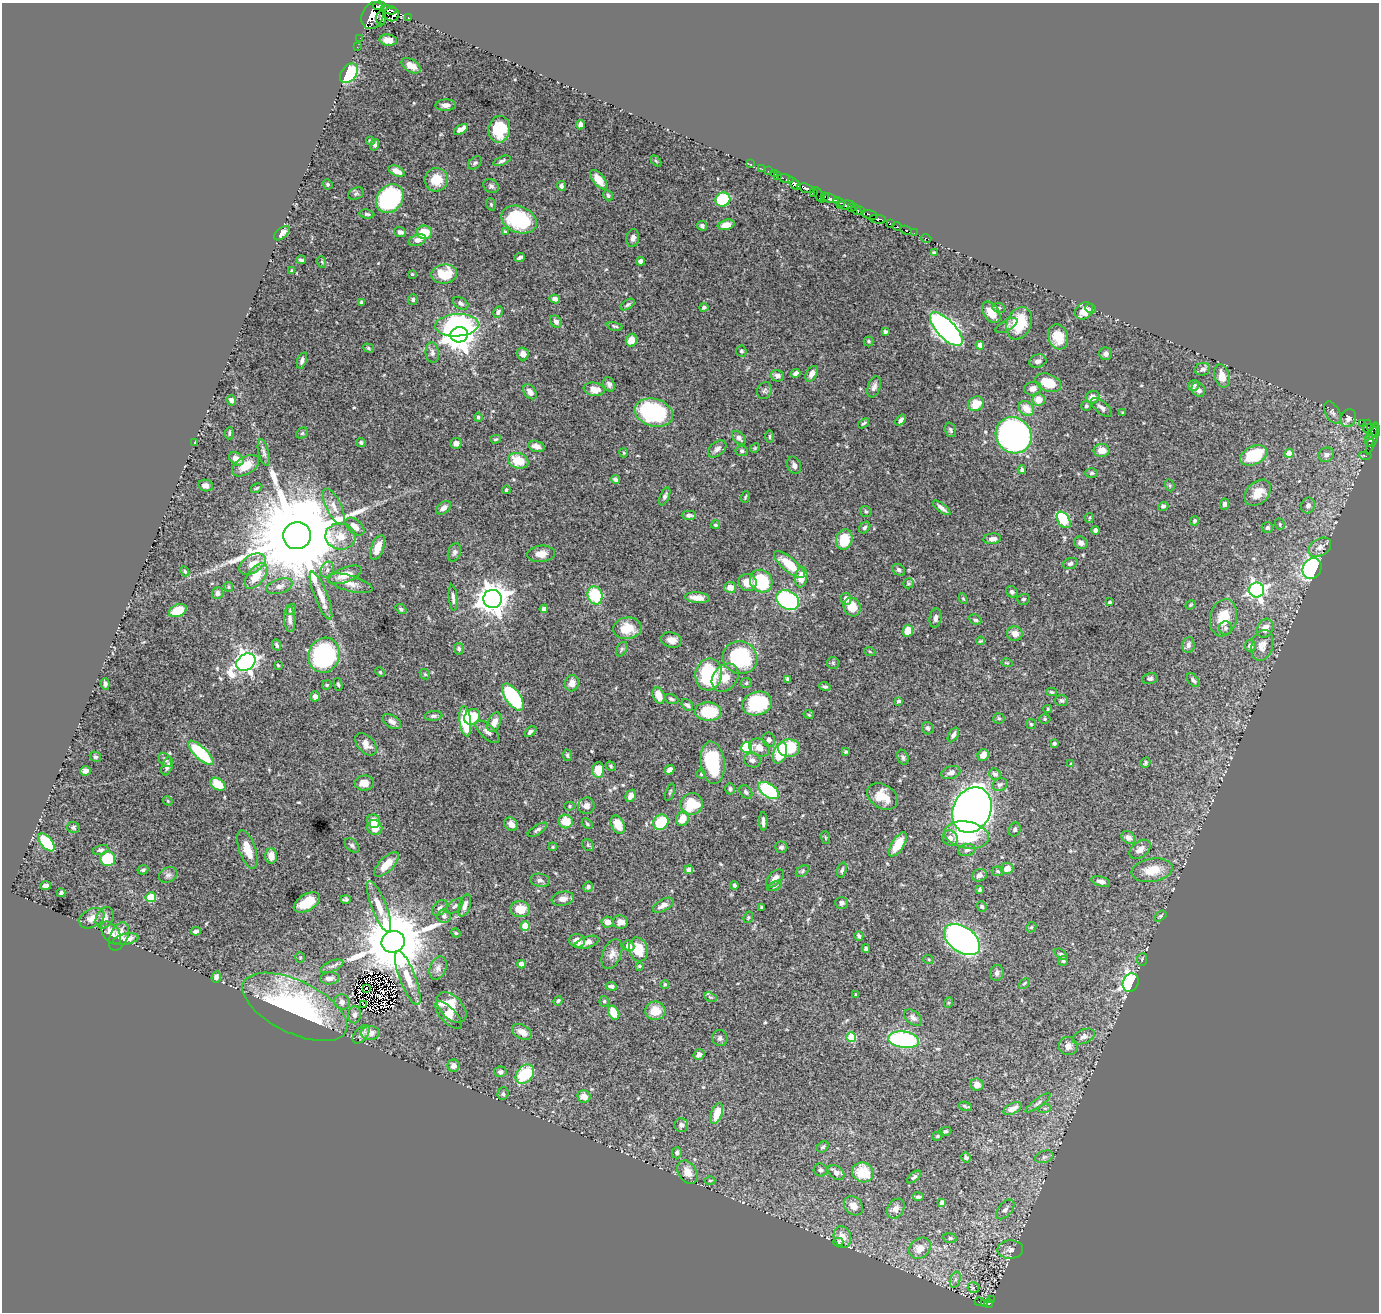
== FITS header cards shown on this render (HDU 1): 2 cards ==
NAXIS1  =                 1377
NAXIS2  =                 1310

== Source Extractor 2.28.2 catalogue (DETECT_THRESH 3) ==
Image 1377 x 1310 px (HDU 1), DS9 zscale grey, 1 PNG px = 1 image px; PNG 1381 x 1314 px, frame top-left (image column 1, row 1310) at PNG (2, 3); each listed source drawn as its Kron ellipse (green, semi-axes under 4 px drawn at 4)
Background 1.02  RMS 0.016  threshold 0.0467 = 3 sigma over >= 5 px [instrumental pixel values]
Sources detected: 539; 8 with non-positive FLUX_AUTO (blend fragments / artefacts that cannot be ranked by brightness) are neither listed nor drawn; of the other 531, the 500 brightest by FLUX_AUTO listed and drawn (31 fainter detections omitted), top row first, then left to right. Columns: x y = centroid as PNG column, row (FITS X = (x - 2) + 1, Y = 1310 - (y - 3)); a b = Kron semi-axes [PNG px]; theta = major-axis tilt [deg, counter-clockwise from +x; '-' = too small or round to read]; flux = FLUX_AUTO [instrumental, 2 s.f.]
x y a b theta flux
379 6 6 3 5 3500
389 10 8 3 -9 110
392 14 7 7 - 310
373 15 14 10 65 600
381 18 7 5 88 330
408 18 4 3 - 52
360 38 2 2 - 4.3
388 40 9 5 -7 6.5
357 47 2 2 - 4.8
411 66 10 6 -32 12
349 73 11 7 53 80
446 105 10 5 2 5.1
580 125 5 4 - 4.7
461 129 8 4 30 7.5
499 129 13 10 80 42
370 141 4 3 - 1.3
375 145 6 4 71 2.2
502 161 9 4 22 2.6
656 161 6 4 -45 1.2
475 163 8 5 44 2.2
751 164 2 2 - 12
762 169 2 2 - 10
397 171 8 5 -24 8.8
768 171 2 2 - 9.9
775 174 3 2 - 16
778 176 2 2 - 6.2
786 179 8 2 -11 1.3
436 180 12 11 - 22
599 180 12 5 -51 17
327 184 5 4 - 1.4
794 184 8 4 -46 480
491 186 8 6 -33 3.1
561 186 5 4 - 2.8
806 188 9 3 -15 270
814 192 4 2 - 7.9
356 193 8 5 24 2
608 195 5 4 - 2.3
819 195 8 3 -59 21
824 196 4 2 - 150
390 198 15 12 52 180
830 198 8 3 -18 420
723 199 7 7 - 62
839 202 6 3 -20 210
491 204 6 4 -71 1.4
846 205 9 3 6 270
851 207 4 3 - 89
856 210 6 3 -48 460
860 211 4 3 - 240
367 214 7 4 -8 2.1
870 215 8 3 -15 77
878 219 8 3 -4 160
519 220 18 13 -22 89
891 224 4 3 - 18
726 225 8 5 15 10
702 226 5 4 - 2.4
897 226 5 3 - 76
906 230 6 3 -27 34
400 232 6 5 - 3.5
425 232 7 7 - 26
505 232 3 3 - 1
282 233 9 5 40 6.8
914 233 2 2 - 10
633 238 9 6 76 4.6
926 238 5 3 - 15
417 240 9 5 20 5.8
934 253 4 3 - 1.9
520 258 5 3 - 2.4
301 260 5 3 - 2.2
641 261 4 4 - 5.4
322 262 6 3 -72 1
292 270 4 3 - 1.4
412 274 4 3 - 1.5
444 274 13 9 6 26
555 299 5 4 - 4.2
413 300 5 5 - 2
361 303 4 3 - 2
461 303 8 5 -31 3.3
628 305 8 4 32 2.4
704 307 4 4 - 1.9
999 308 6 5 - 1.8
1091 308 5 4 - 1.4
1084 311 10 8 38 14
498 312 6 4 61 2.3
991 312 12 7 -56 15
556 322 6 5 - 4.4
1019 323 17 12 68 30
457 325 22 11 3 160
615 326 8 4 -11 1.8
1006 326 12 5 28 3.3
946 329 22 9 -46 530
885 332 4 3 - 2.4
459 335 8 7 - 1800
1058 337 13 9 -73 20
631 340 6 5 - 14
869 341 5 5 - 1.6
980 345 4 4 - 11
368 348 6 4 -19 1.5
741 351 5 5 - 1.8
432 353 10 6 -84 4.2
523 354 6 5 - 6.8
1106 354 6 6 - 4.9
302 360 8 4 71 3.6
1038 361 9 6 14 4.8
1203 369 7 6 - 4.4
796 373 5 4 - 4.4
812 374 8 5 57 6.4
777 376 7 5 -17 4.9
1222 376 12 7 -75 13
1048 383 13 8 -22 26
609 384 7 5 -68 3.5
1194 386 6 5 - 3
874 387 11 6 70 4.7
594 389 10 6 -10 12
1033 389 9 6 14 5.5
1198 390 7 6 - 5.2
764 391 9 7 64 2.8
530 392 8 5 -51 5.6
1093 397 7 6 - 10
231 400 5 4 - 5.3
1039 400 6 6 - 14
976 404 8 7 - 19
1086 406 5 5 - 2.3
1102 407 13 6 -40 4.3
1026 409 8 6 -42 13
654 413 19 13 -15 150
1122 413 3 3 - 1.1
1332 413 12 7 -61 3.7
478 417 4 4 - 2.2
1348 418 9 7 67 5.7
901 420 6 4 51 4.2
864 423 6 3 35 1.6
1363 423 4 2 - 32
1367 426 6 3 78 130
1371 427 3 2 - 23
950 430 7 5 -72 2.4
1376 430 8 3 -88 420
229 433 6 3 85 1.5
302 433 6 5 - 1.7
1372 433 7 4 56 50
1014 435 19 17 -48 390
769 437 6 3 89 1.4
739 438 8 5 -44 4
496 439 5 4 - 1.7
1372 439 16 3 73 46
1369 440 6 3 -89 39
361 442 4 4 - 2.6
195 443 4 3 - 2.4
456 443 6 5 - 4.8
536 446 8 5 -17 6.2
755 448 5 4 - 1.2
717 449 10 7 39 4.9
1102 450 8 6 -2 11
742 451 6 5 - 2.1
264 452 14 5 -77 3.8
624 453 4 4 - 1.1
1289 453 4 4 - 12
1254 455 14 9 25 56
1326 455 8 7 - 4.2
1365 456 6 3 -8 1.6
236 459 8 6 -35 8.2
518 461 10 7 -17 26
794 465 9 6 -67 4.3
246 466 15 9 31 16
1022 470 4 3 - 2.1
1092 473 6 4 1 1.8
615 479 4 4 - 3.2
1170 485 6 4 -70 1.3
206 486 7 5 -13 5.3
256 488 6 4 28 1.4
506 490 4 4 - 1.7
1258 493 15 10 44 15
665 496 9 4 68 2.8
745 497 6 3 69 1.2
1225 504 5 4 - 3.2
1308 505 8 7 - 3.9
1163 506 5 4 - 1.9
334 507 20 7 -65 9.8
444 508 8 5 38 5.7
942 508 10 4 -37 4.7
866 512 6 5 - 2
689 515 7 4 -1 3.4
1089 518 5 4 - 1.3
1064 520 9 5 -56 61
1195 521 5 4 - 2.4
1280 524 6 4 -71 1.6
715 525 5 4 - 1.6
355 526 11 6 -40 9.1
1267 527 5 5 - 3
865 528 6 5 - 2.3
1095 530 4 4 - 3.7
297 536 14 13 - 29000
340 536 15 13 -7 16
992 539 9 5 6 5.5
844 540 10 8 74 31
1081 543 7 6 - 4.3
378 547 13 6 68 14
1320 547 12 8 31 7
454 552 9 6 72 3.4
541 554 14 8 6 8.4
1070 563 7 5 21 2.9
252 564 14 8 32 14
789 564 19 7 -40 29
1312 568 11 9 59 180
327 570 8 6 68 3.6
899 570 7 5 -34 3
185 571 5 4 - 1.4
345 575 17 7 20 12
256 576 15 8 52 24
801 577 10 6 82 18
761 581 12 10 -44 71
350 583 23 7 -15 11
748 583 9 8 - 13
908 583 5 5 - 1.6
279 586 14 7 16 5.8
228 587 5 4 - 1.5
730 587 6 5 - 11
1257 590 7 7 - 340
1012 592 6 5 - 2.4
218 593 6 5 - 3.9
595 595 9 7 -74 60
321 596 25 6 -68 13
453 598 13 3 -85 3.8
697 598 12 5 -5 9.8
493 599 9 9 - 1600
846 599 6 5 - 6.6
963 599 5 4 - 1.4
1023 599 6 5 - 1.9
788 600 12 9 -28 160
1110 602 3 3 - 2
1190 605 5 4 - 1.2
852 607 9 8 - 19
401 609 6 4 -39 1.9
544 609 4 4 - 4.4
291 610 6 4 53 1.6
178 611 9 6 23 28
935 618 9 6 82 4.7
1223 618 19 13 76 27
290 619 13 5 -86 4.6
975 620 6 5 - 2.1
627 628 14 11 6 24
1225 628 7 6 - 2.9
1265 628 10 7 61 9.5
908 631 6 5 - 13
1015 634 8 7 - 7.8
671 640 10 7 -14 8.2
981 641 4 3 - 1.3
277 645 6 4 -67 2.1
1188 645 8 6 81 4.5
1262 645 16 10 75 11
1250 646 6 6 - 3.4
459 649 6 5 - 2.4
622 649 8 5 61 2
870 652 5 3 - 1.3
324 655 18 15 73 160
740 658 17 16 - 100
246 662 10 8 35 570
833 663 6 6 - 1.9
1007 663 6 3 -16 1.1
278 665 3 3 - 1.3
380 672 5 4 - 1.2
425 674 6 4 -43 1.3
709 674 16 13 80 89
725 678 15 12 51 14
788 679 4 3 - 2.9
1150 679 8 5 12 2.7
1193 680 8 5 -50 2.4
572 683 8 7 - 8.2
746 683 5 5 - 1.7
105 684 6 4 -82 2.6
338 684 6 4 -77 1.5
327 685 5 4 - 1.3
825 686 6 4 -18 1.9
1051 692 5 4 - 1.6
659 695 8 5 -70 11
315 696 5 5 - 5.6
513 697 15 7 -55 110
671 699 7 4 -22 2.5
899 701 4 3 - 1.8
1062 701 6 5 - 2.1
757 704 15 11 16 72
687 705 6 5 - 2.6
1048 709 4 3 - 1.3
708 712 13 9 -2 43
809 714 5 3 - 1.1
433 716 9 5 4 2.7
472 717 8 7 - 30
999 718 5 5 - 2.3
1045 719 5 4 - 1.6
465 721 15 5 -84 56
392 722 10 6 -31 5.1
494 722 10 6 66 11
1031 724 5 5 - 1.4
928 728 6 5 - 2.8
487 732 15 6 -43 5.6
530 732 7 4 40 2.6
953 735 8 4 59 3.5
769 740 7 6 - 3.6
1054 743 4 4 - 2.4
366 744 13 8 -48 8
759 747 11 8 -28 10
746 748 5 5 - 79
789 748 11 8 4 46
846 752 3 3 - 1.6
201 753 16 6 -44 79
780 753 11 6 72 47
567 755 6 4 -80 2
983 755 6 5 - 9.2
95 757 6 5 - 2.2
903 757 8 5 -69 2.4
165 760 8 5 -50 3.3
752 760 8 7 - 3.9
713 763 21 12 -83 67
1145 763 5 4 - 1.6
1071 764 4 4 - 1.3
167 766 9 5 70 4.1
611 766 5 3 - 1.8
598 770 8 6 88 17
670 770 5 4 - 5.3
86 771 5 4 - 3.8
951 772 10 6 17 4.8
701 774 4 4 - 1.4
995 774 6 5 - 3.4
364 783 9 7 5 11
218 784 8 5 -35 22
1000 785 8 6 26 3
730 789 6 5 - 2.3
769 790 12 6 -34 100
670 792 9 3 70 1.6
746 792 7 5 -47 2.5
631 796 6 5 - 6.8
882 796 17 11 -32 21
168 801 5 4 - 1.2
692 804 11 10 - 42
570 806 5 4 - 1.4
586 806 8 8 - 6.1
972 810 23 19 64 830
682 819 7 6 - 15
374 821 7 6 - 15
566 821 7 6 - 20
763 821 9 3 -88 4
661 822 8 7 - 37
511 824 7 6 - 7.6
587 824 6 4 -42 1.5
618 825 9 6 -64 16
73 827 6 5 - 2.6
375 827 8 7 - 14
1015 829 7 5 66 2.5
537 830 11 4 32 2.8
967 835 22 13 -10 66
825 837 6 3 -71 1.1
1128 837 7 5 -34 5.4
950 838 8 7 - 5.4
46 842 11 5 -49 60
898 844 13 6 58 23
352 845 8 5 -43 2.5
588 845 6 5 - 1.8
553 847 4 3 - 1.4
781 847 6 5 - 2.5
247 849 20 8 -71 17
1140 849 12 8 38 7
101 850 8 5 13 2.6
967 850 9 6 13 3.2
271 856 7 6 - 11
108 859 7 7 - 46
386 864 16 7 45 16
1007 868 6 5 - 8.6
143 870 5 4 - 2.3
689 870 4 4 - 5.5
842 870 8 4 72 2.3
1152 870 20 11 9 22
802 871 7 5 38 2.1
998 871 6 5 - 2
168 875 9 7 27 3.7
979 875 7 6 - 3.8
775 878 11 6 46 6.8
540 880 10 6 -8 3.4
1101 881 9 5 -16 5
734 885 4 4 - 2.1
46 886 5 4 - 5.7
775 886 8 4 25 2
588 887 5 4 - 2.5
980 890 4 3 - 2
61 893 4 3 - 2.4
151 897 5 5 - 30
346 899 5 4 - 1.9
563 899 11 7 10 6.1
307 902 14 8 30 24
841 903 6 6 - 3.7
663 905 11 6 28 7.4
379 906 27 7 -69 16
455 906 10 5 37 2.7
465 906 11 5 71 6
982 906 5 5 - 2
761 907 3 3 - 1.6
440 908 9 6 49 3.4
520 909 10 8 1 17
444 916 7 6 - 4.1
1160 916 7 4 36 1.8
748 917 6 4 69 1.6
92 918 13 9 27 8.9
105 918 11 8 62 6.6
607 922 6 5 - 5.8
620 922 8 6 -8 6.7
525 926 4 4 - 30
1031 927 5 4 - 1.4
196 931 5 4 - 3.7
111 933 13 8 -53 9.1
456 933 5 4 - 1.2
119 936 15 8 66 11
859 936 5 4 - 2.1
126 939 13 5 10 7.6
962 940 20 12 -36 580
577 941 8 6 -20 8.5
393 942 12 10 23 11000
587 942 12 6 18 5.5
629 946 6 5 - 9.7
866 948 4 4 - 2.3
638 949 12 9 -73 23
612 954 16 9 68 7.7
1061 954 7 4 -39 2
300 957 5 4 - 1.2
1142 959 6 5 - 1.8
929 960 5 3 - 1.1
1063 961 5 4 - 1.9
521 964 4 4 - 9.6
332 966 12 5 22 3.7
639 966 4 3 - 1.7
438 968 12 8 68 5.5
997 973 8 7 - 3.6
216 977 6 4 70 4.1
330 978 9 6 5 6.2
408 978 29 8 -69 18
1024 983 6 3 45 1.1
1131 983 9 7 65 170
665 984 4 3 - 1.4
611 986 5 4 - 3.4
366 988 3 2 - 1.4
856 995 3 3 - 1.6
710 997 7 4 -24 1.4
558 1001 5 4 - 2.2
604 1001 5 4 - 1.6
342 1002 8 7 - 5.2
948 1003 5 3 - 1.1
364 1005 3 2 - 1.9
295 1007 57 26 -26 200
452 1007 18 11 -47 27
655 1011 10 9 - 16
614 1013 7 5 -64 16
354 1015 8 6 81 4.7
449 1015 18 7 -46 15
913 1018 10 6 -39 4.6
522 1032 11 6 -31 9.7
370 1033 9 7 0 10
361 1034 11 6 50 4.6
851 1037 5 4 - 44
1084 1037 11 7 25 5
720 1038 8 7 - 3.2
903 1040 15 8 -8 170
1068 1046 9 9 - 6.9
699 1054 6 5 - 5
453 1066 6 6 - 5.2
500 1072 6 5 - 3
525 1074 11 7 48 46
977 1085 6 6 - 6.8
503 1094 6 5 - 2.1
584 1096 7 6 - 9.2
1038 1103 15 4 37 3
965 1106 7 2 -15 1.7
1013 1108 10 5 25 8.5
1045 1108 6 4 17 1.9
717 1114 11 5 70 19
681 1125 7 6 - 3.4
945 1131 6 4 19 2
938 1136 6 4 22 1.5
823 1147 6 5 - 1.8
677 1153 5 5 - 3.2
966 1157 5 4 - 3
1044 1157 9 6 18 3.6
820 1170 7 6 - 2.9
688 1172 13 9 -55 11
836 1172 9 6 -37 5.9
863 1172 11 9 -26 29
914 1177 8 4 41 2
710 1180 5 3 - 1.1
918 1197 5 4 - 2.3
942 1203 4 4 - 7.6
853 1206 11 8 -45 8.5
896 1209 10 8 57 5.6
1005 1209 12 6 49 5
842 1237 11 8 -71 11
950 1238 7 5 -8 2.3
838 1242 5 3 - 1.6
920 1248 11 9 41 11
1010 1249 13 9 3 6.4
955 1279 8 5 71 3.4
973 1288 6 5 - 5.1
991 1299 2 2 - 7.5
980 1302 5 3 - 25
989 1303 5 3 - 56
985 1304 4 4 - 47
At the frame edge (FLAGS 8, measured only in part): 1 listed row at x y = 1376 430
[31 fainter detections neither listed nor drawn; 8 non-positive-flux detections neither listed nor drawn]